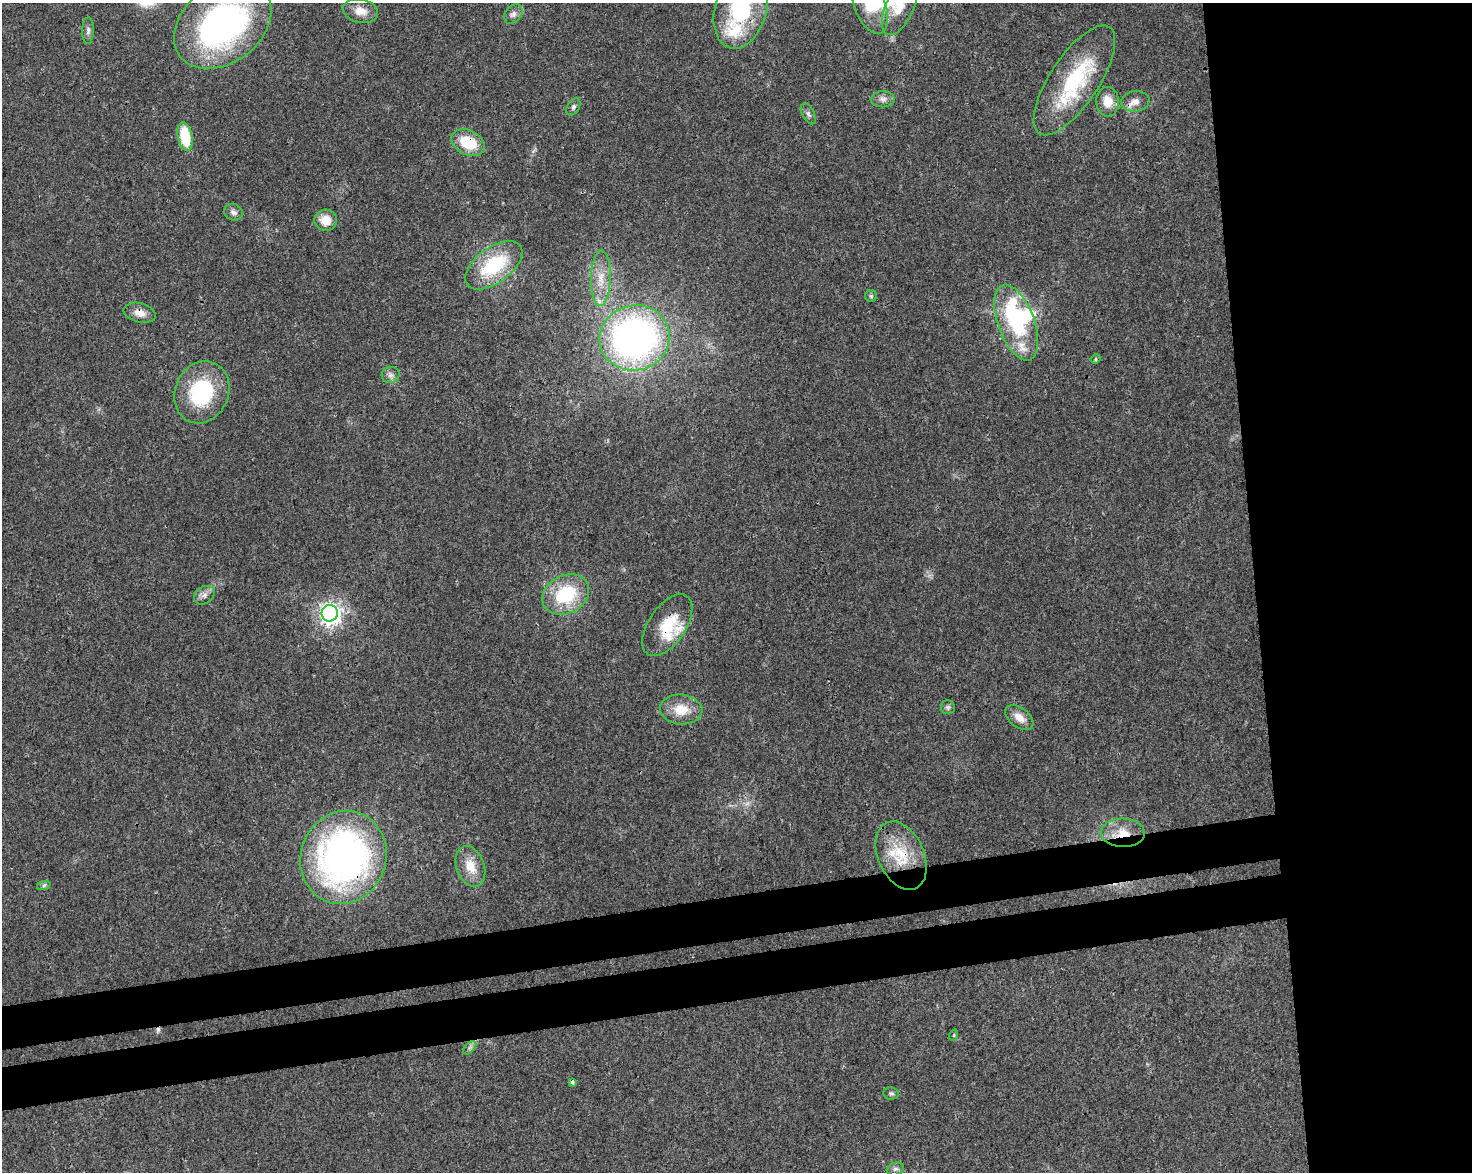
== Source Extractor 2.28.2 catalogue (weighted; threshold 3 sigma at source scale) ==
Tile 6 of 3 x 4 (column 3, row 2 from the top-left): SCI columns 3009-4478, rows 2396-3565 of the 4503 x 4793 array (HDU 1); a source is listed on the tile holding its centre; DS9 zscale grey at full resolution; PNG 1474 x 1174 px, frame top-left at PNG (2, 3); each listed source drawn as its Kron ellipse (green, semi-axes under 4 px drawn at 4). Shown black and unused: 21% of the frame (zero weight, under 3 of 4 exposures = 5% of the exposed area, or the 3 px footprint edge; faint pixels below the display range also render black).
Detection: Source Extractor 2.28.2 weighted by HDU 2 'WHT'; one run over the whole footprint, this tile lists its part. Background 0.0167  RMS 0.0027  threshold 0.0123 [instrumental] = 3 sigma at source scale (4.5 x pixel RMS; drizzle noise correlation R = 1.50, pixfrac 1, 0.0396/0.0396 arcsec/px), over >= 5 px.
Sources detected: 53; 1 too faint to see at this stretch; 2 inside a brighter object's white glare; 1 cosmic-ray / hot-pixel residue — neither listed nor drawn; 6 inside a brighter listed object's ellipse — not listed separately; the other 43 listed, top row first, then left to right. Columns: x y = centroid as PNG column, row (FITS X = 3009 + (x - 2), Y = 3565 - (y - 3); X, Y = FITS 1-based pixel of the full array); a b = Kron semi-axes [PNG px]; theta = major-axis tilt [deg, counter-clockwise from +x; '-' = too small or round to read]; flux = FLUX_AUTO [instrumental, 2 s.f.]
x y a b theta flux
870 4 31 15 -69 9.6
900 7 30 14 66 6.4
741 8 41 26 74 27
360 11 18 11 -11 3.5
513 14 11 8 48 1.4
223 24 53 39 37 85
88 31 13 6 89 1.1
1074 80 64 24 56 27
883 99 12 8 2 1.5
1135 101 14 10 8 2.2
1108 102 15 11 -88 4.2
573 107 9 6 59 0.78
808 114 11 6 -61 0.92
185 136 14 7 -79 11
468 143 18 12 -24 9.7
233 212 10 8 -22 1.2
326 220 11 10 - 4.2
494 265 33 17 36 19
601 278 28 10 88 5.1
871 296 6 6 - 0.51
140 313 16 9 -15 2.6
1016 323 40 18 -70 20
635 338 35 32 13 120
1096 359 5 4 - 0.43
391 375 9 8 - 1.1
202 392 32 27 67 22
566 594 24 19 27 17
204 595 11 8 36 1.5
330 613 8 8 - 170
667 625 35 18 56 9.4
948 707 7 7 - 0.67
681 709 21 15 -4 5.9
1019 718 16 9 -37 2.9
1123 833 22 14 -2 5.9
901 856 36 23 -66 13
343 857 47 42 68 120
470 866 21 14 -70 4.9
44 885 7 4 19 0.51
954 1035 6 3 72 0.28
470 1048 8 5 45 0.69
572 1082 4 3 - 1
891 1093 8 6 -9 0.59
895 1169 9 6 15 0.89
Overlapping masked pixels (flux is a lower limit): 7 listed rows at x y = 741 8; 468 143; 140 313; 667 625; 1123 833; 901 856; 343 857
Isophote crosses this tile's border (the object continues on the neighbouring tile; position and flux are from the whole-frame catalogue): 4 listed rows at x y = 870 4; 900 7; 741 8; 223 24